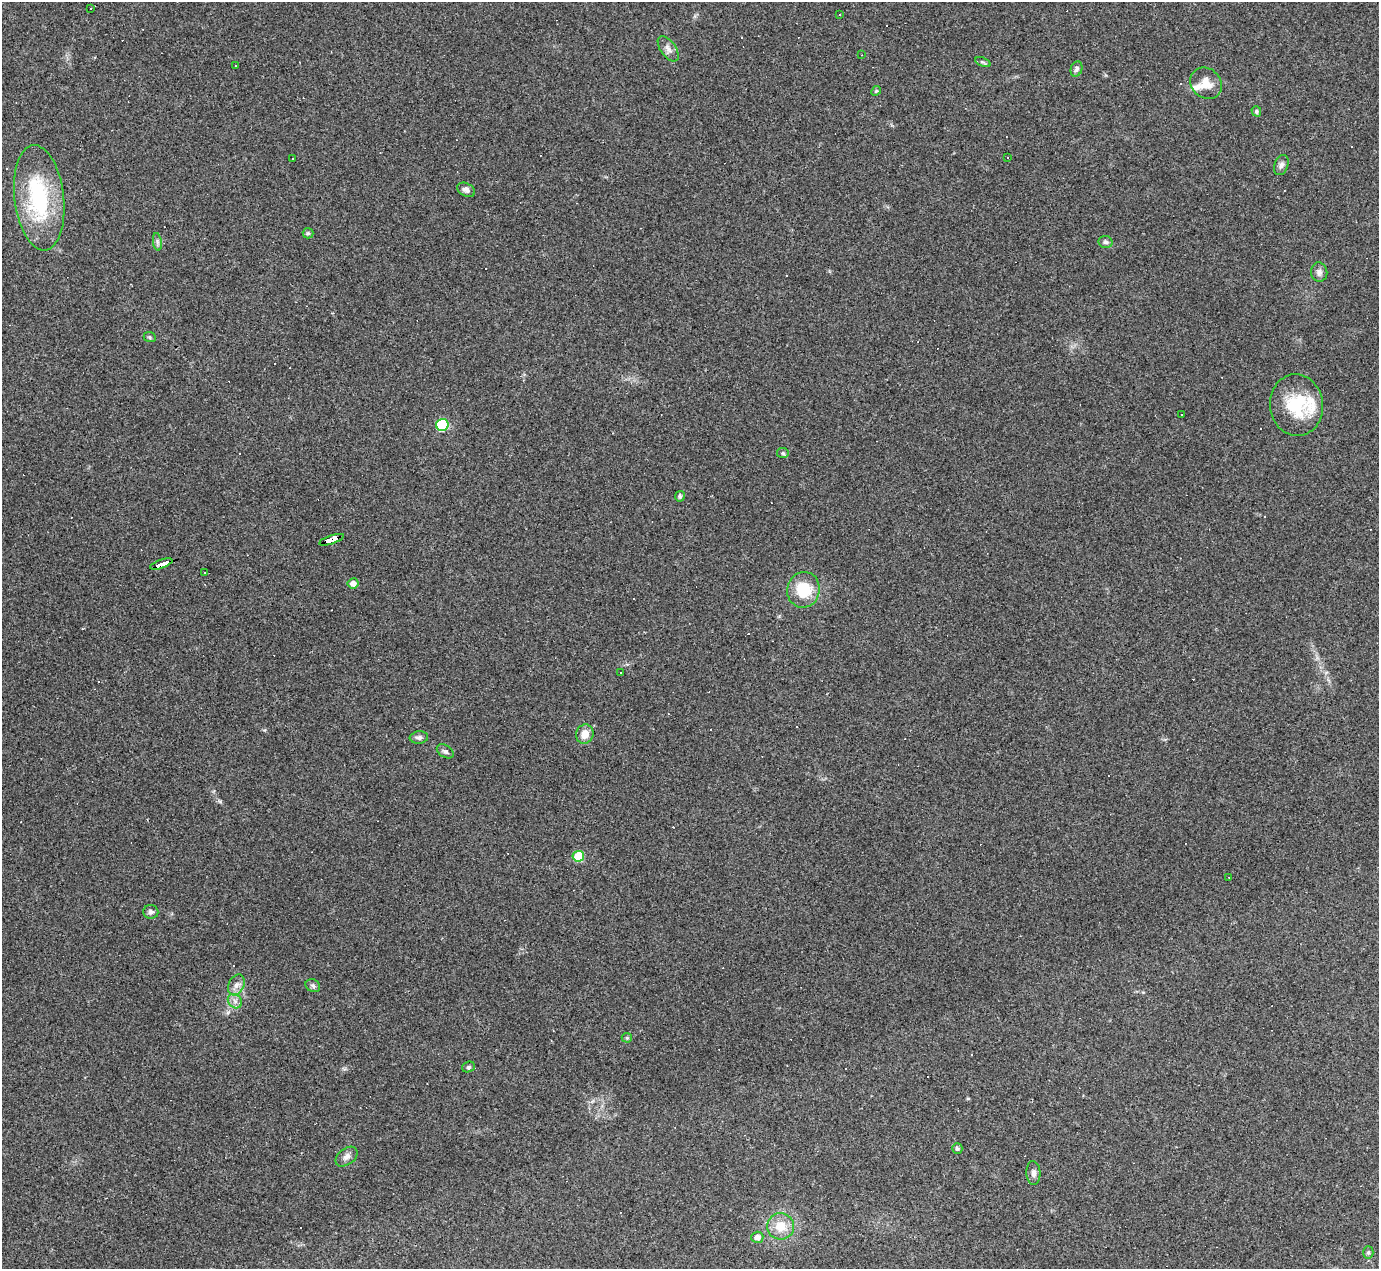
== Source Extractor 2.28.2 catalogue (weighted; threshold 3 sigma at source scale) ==
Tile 7 of 4 x 4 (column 3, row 2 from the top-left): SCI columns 2755-4131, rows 2813-4079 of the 5508 x 5495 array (HDU 1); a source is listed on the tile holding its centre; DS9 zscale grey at full resolution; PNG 1381 x 1271 px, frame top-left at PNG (2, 2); each listed source drawn as its Kron ellipse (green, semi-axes under 4 px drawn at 4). Shown black and unused: <1% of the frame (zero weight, under 3 of 4 exposures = <1% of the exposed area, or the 3 px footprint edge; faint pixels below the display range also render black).
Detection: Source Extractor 2.28.2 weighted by HDU 2 'WHT'; one run over the whole footprint, this tile lists its part. Background 0.232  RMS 0.0082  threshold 0.0367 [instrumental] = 3 sigma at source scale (4.5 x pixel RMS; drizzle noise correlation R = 1.50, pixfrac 1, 0.05/0.05 arcsec/px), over >= 5 px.
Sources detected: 74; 1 inside a brighter object's white glare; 23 cosmic-ray / hot-pixel residue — neither listed nor drawn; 2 inside a brighter listed object's ellipse — not listed separately; the other 48 listed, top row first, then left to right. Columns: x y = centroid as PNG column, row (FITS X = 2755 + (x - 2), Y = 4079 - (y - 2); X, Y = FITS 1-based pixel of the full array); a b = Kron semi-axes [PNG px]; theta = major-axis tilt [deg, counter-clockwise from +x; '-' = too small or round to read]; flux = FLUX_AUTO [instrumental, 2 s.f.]
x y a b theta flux
91 8 3 3 - 4.2
840 15 3 3 - 1.3
668 49 14 7 -54 4.5
862 55 2 2 - 0.47
983 62 8 4 -23 1.4
235 66 3 2 - 0.82
1077 69 8 5 69 2.4
1206 83 17 14 -46 11
876 91 5 4 - 1.1
1256 111 5 4 - 1.6
1008 157 3 2 - 0.8
292 159 3 2 - 1.1
1281 165 10 7 70 3.2
466 190 9 6 -27 2.7
39 198 53 24 -83 84
308 233 5 5 - 1.4
157 242 9 4 -82 2
1106 242 7 6 - 2
1319 272 9 8 - 3.2
150 337 6 5 - 1.2
1296 405 31 26 -85 38
1181 415 3 2 - 0.78
442 425 6 6 - 59
783 453 6 5 - 1.4
680 496 5 5 - 1.8
331 540 13 4 19 160
161 564 12 3 19 190
205 572 3 2 - 0.58
353 583 5 5 - 5.2
803 590 18 16 76 28
621 672 3 2 - 0.55
585 734 10 8 65 8.9
419 737 9 6 6 2.6
445 751 9 6 -32 2.4
578 856 6 5 - 27
1229 877 3 2 - 0.59
151 912 7 7 - 2.4
236 985 11 7 62 4.7
313 986 7 6 - 2.1
235 1001 8 6 -46 3.3
627 1038 5 5 - 1
468 1067 7 5 19 1.9
957 1148 5 5 - 1.8
347 1157 12 8 37 4.1
1033 1173 12 7 -87 3.5
781 1226 13 13 - 15
757 1237 6 5 - 5.5
1368 1252 6 5 - 1.5
Overlapping masked pixels (flux is a lower limit): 2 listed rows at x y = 331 540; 161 564